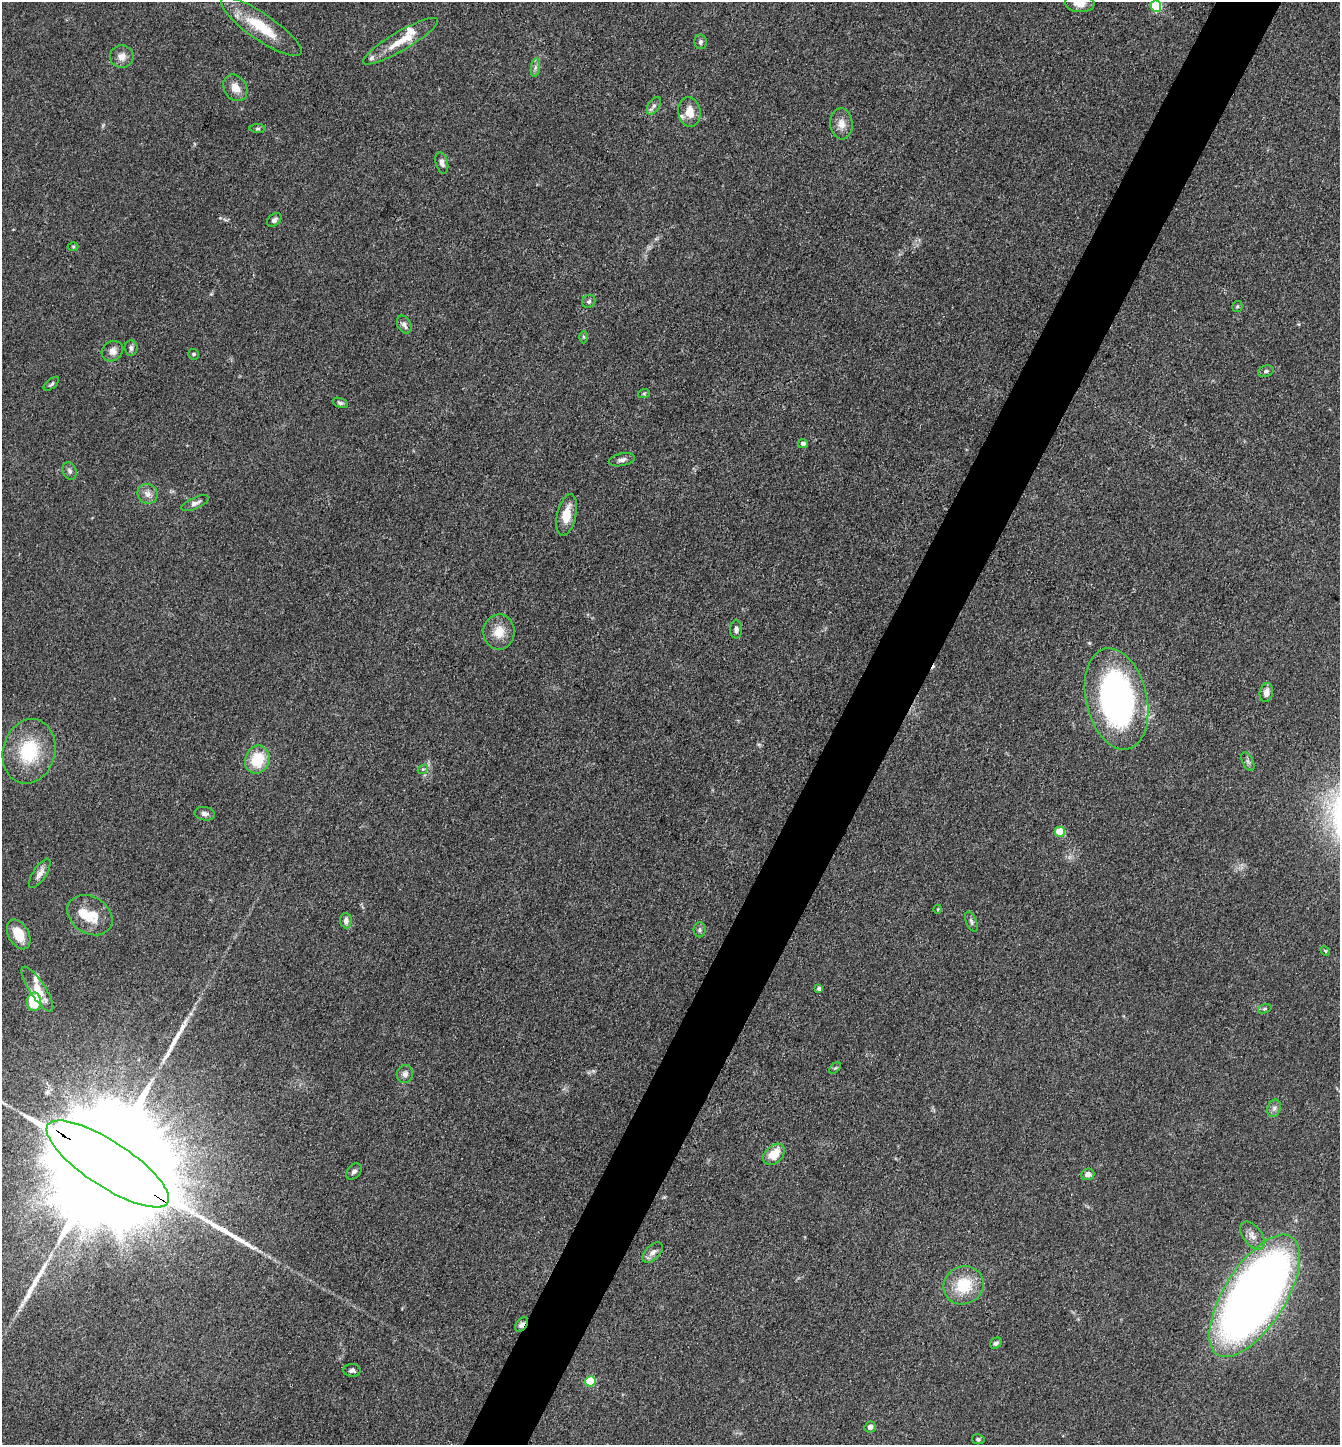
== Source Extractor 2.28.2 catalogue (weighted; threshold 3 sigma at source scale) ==
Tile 10 of 4 x 4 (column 2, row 3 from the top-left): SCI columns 1624-2961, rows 1445-2887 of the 5783 x 5774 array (HDU 1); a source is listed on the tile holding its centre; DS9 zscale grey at full resolution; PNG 1342 x 1447 px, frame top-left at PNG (2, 2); each listed source drawn as its Kron ellipse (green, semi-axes under 4 px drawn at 4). Shown black and unused: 5% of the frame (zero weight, under 3 of 4 exposures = <1% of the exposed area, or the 3 px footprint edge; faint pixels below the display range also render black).
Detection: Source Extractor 2.28.2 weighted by HDU 2 'WHT'; one run over the whole footprint, this tile lists its part. Background 0.0821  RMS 0.0064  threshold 0.0288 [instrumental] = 3 sigma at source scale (4.5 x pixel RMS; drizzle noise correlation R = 1.50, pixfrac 1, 0.05/0.05 arcsec/px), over >= 5 px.
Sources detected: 78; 1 cosmic-ray / hot-pixel residue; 2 long thin detections or spike segments (spike, bleed or trail) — neither listed nor drawn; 4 inside a brighter listed object's ellipse — not listed separately; the other 71 listed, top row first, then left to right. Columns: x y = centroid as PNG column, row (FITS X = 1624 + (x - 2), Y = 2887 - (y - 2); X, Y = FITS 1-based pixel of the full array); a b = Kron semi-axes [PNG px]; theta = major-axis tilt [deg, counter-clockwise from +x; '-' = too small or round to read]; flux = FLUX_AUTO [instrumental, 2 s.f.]
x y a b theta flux
1079 3 15 9 -4 7.2
1156 6 5 5 - 48
261 27 48 13 -34 27
400 41 43 9 30 16
700 42 7 6 - 1.8
122 57 12 11 - 4.9
535 67 9 4 81 2
235 88 14 11 -57 7
654 106 10 5 56 2.2
689 112 15 11 -82 9.4
841 124 15 11 -85 6.1
258 129 8 4 0 0.87
442 163 11 6 -75 2.6
274 220 8 5 41 1.9
73 246 5 3 - 0.71
589 301 7 6 - 1.4
1237 306 6 5 - 0.93
404 324 9 6 -63 2.8
584 337 6 4 -89 0.85
131 348 7 6 - 1.7
112 351 11 9 35 4.4
194 354 5 5 - 1.1
1266 371 8 5 19 1.5
51 384 9 4 42 1.2
644 393 6 4 19 0.74
340 403 8 4 -18 1.4
803 444 5 4 - 2.3
622 460 13 6 12 2.6
69 471 9 6 -69 1.9
148 494 10 9 - 4
195 503 14 5 24 2.8
567 515 21 9 77 11
736 629 9 6 -89 2.6
499 632 17 15 88 11
1266 692 9 6 80 4
1116 699 51 30 -77 200
29 751 33 26 75 37
257 760 14 12 70 21
1248 762 10 5 -63 1.7
423 769 5 4 - 0.98
205 814 10 6 -9 2.5
1060 832 5 5 - 18
40 873 17 6 57 4.2
938 909 4 3 - 0.59
90 915 24 18 -32 15
346 921 8 5 -86 2.9
971 922 11 5 -65 1.5
700 930 7 6 - 1.5
19 934 16 10 -61 14
1325 951 5 4 - 0.79
37 989 26 8 -57 11
819 989 4 3 - 1.5
34 1002 9 7 88 30
1265 1009 7 4 18 1.1
835 1068 7 4 43 0.92
405 1074 9 8 - 3
1274 1108 9 6 73 2.2
774 1154 12 8 45 12
108 1164 71 22 -33 63000
354 1172 9 6 49 2
1088 1174 6 6 - 3.5
1252 1236 16 9 -54 4.7
653 1253 12 7 45 3.4
964 1285 20 19 - 23
1255 1296 69 30 58 590
522 1324 8 5 54 3.2
996 1343 6 5 - 1.6
352 1370 8 6 -5 2
590 1381 5 5 - 33
870 1427 6 5 - 2.4
978 1439 6 5 - 1.1
Overlapping masked pixels (flux is a lower limit): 3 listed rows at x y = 1116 699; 108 1164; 522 1324
Isophote crosses this tile's border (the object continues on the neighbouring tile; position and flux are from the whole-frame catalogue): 3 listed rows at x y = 1079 3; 1156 6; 108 1164